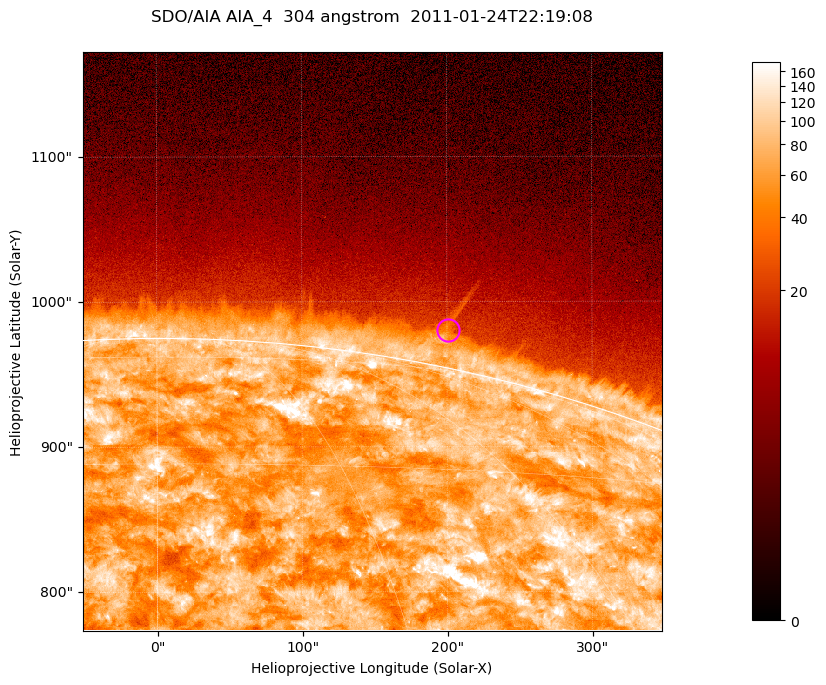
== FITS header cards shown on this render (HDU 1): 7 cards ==
TELESCOP= 'SDO/AIA '           / For AIA: SDO/AIA
INSTRUME= 'AIA_4   '           / For AIA: AIA_ATA1, AIA_ATA2, AIA_ATA3 or AIA_AT
WAVELNTH=                  304 / [angstrom] Wavelength
WAVEUNIT= 'angstrom'           / Wavelength unit: angstrom
DATE-OBS= '2011-01-24T22:19:08.126' / [ISO] Date when observation started; ISO 8
CTYPE1  = 'HPLN-TAN'           / CTYPE1; Typically HPLN
CTYPE2  = 'HPLT-TAN'           / CTYPE2; Typically HPLT

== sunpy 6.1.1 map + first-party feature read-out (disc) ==
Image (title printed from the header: SDO/AIA AIA_4  304 angstrom  2011-01-24T22:19:08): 665 x 665 px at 0.6 arcsec/px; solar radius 975 arcsec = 1625 px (partial field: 2.4% of the solar disc is inside the frame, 46% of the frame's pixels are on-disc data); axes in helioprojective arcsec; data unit not stated in the header (colour bar unlabelled)
Orientation: roll -0.132 deg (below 1 deg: not rotated)
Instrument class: DISC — disc imager (sunpy class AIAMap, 304 A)
Bright regions (active regions / flare kernels): reference = the on-disc median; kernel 5 px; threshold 5 sigma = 127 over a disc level ~72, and >= 1.15x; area >= 442 px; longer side >= 8 px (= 4.8 arcsec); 0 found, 0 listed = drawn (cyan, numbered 1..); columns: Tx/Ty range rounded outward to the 2 arcsec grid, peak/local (2 s.f.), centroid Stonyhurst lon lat
Off-limb structures (1.02-1.3 R_sun): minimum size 221 px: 2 found; the strongest spans PA ~345..350 deg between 1.02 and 1.06 R_sun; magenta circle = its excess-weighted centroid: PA ~350 deg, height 1.03 R_sun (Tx ~200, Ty ~980 arcsec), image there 1.7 x the reference